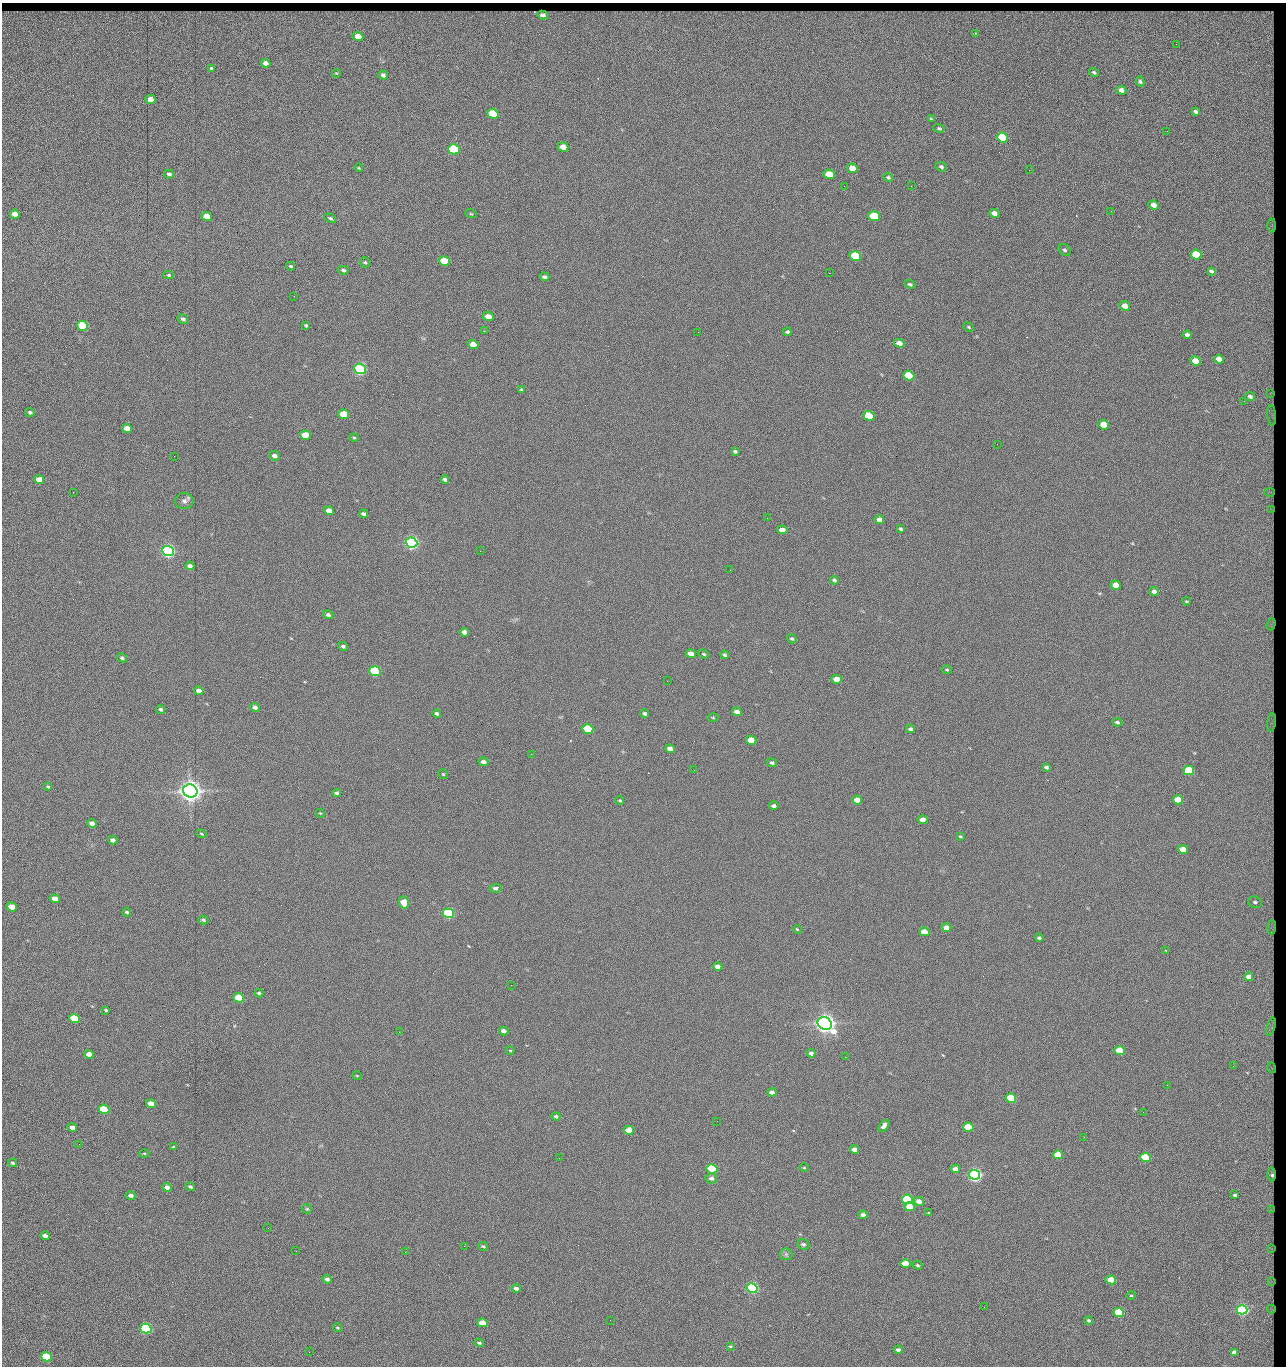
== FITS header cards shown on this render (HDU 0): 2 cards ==
NAXIS1  =                 1284 / length of data axis 1
NAXIS2  =                 1364 / length of data axis 2

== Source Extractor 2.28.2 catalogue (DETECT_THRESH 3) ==
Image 1284 x 1364 px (HDU 0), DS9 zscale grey, 1 PNG px = 1 image px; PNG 1288 x 1368 px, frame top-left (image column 1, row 1364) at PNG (2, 3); each listed source drawn as its Kron ellipse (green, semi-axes under 4 px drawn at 4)
Background 147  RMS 15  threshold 44.5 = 3 sigma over >= 5 px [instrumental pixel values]
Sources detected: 255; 1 with non-positive FLUX_AUTO (blend fragments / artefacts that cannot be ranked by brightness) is neither listed nor drawn; the other 254 listed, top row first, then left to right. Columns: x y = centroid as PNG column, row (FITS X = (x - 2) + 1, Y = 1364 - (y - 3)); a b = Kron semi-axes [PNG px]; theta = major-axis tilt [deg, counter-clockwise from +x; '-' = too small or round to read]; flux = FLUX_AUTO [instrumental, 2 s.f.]
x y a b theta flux
543 15 5 4 - 4.1e+03
975 33 3 3 - 9.6e+02
358 37 5 4 - 1.3e+04
1176 44 3 2 - 7.7e+02
266 63 5 4 - 4.9e+03
211 68 4 3 - 1.1e+03
1094 72 5 3 - 1.5e+03
336 73 4 2 - 6.6e+02
383 75 5 4 - 2.6e+03
1140 82 5 4 - 1.7e+03
1121 90 5 4 - 4.6e+03
150 99 5 4 - 1.4e+04
1196 112 4 3 - 1.7e+03
493 114 6 5 - 4.2e+04
931 119 3 3 - 1.0e+03
939 128 6 3 -3 1.5e+03
1167 131 2 2 - 7.4e+02
1002 138 6 5 - 6.1e+04
563 147 5 4 - 1.4e+04
454 149 6 5 - 1.6e+05
941 167 6 4 -20 2.1e+03
359 168 4 3 - 8.4e+02
852 168 5 4 - 1.2e+04
1029 170 2 2 - 1.2e+03
169 174 5 4 - 2.3e+03
829 174 5 4 - 2.8e+04
888 177 5 4 - 1.4e+03
844 186 3 2 - 1.5e+03
911 186 2 2 - 1.2e+04
1154 205 5 4 - 6.3e+03
1111 211 2 2 - 5.5e+02
994 213 5 4 - 5.7e+03
15 214 5 4 - 1.0e+04
471 214 6 3 -18 1.1e+03
874 216 6 5 - 5.1e+04
207 217 5 4 - 2.0e+04
330 218 6 4 -28 1.5e+03
1272 225 7 3 89 1.1e+03
1065 250 6 5 - 1.9e+03
1196 255 5 4 - 4.3e+04
855 256 6 5 - 1.0e+05
444 261 5 4 - 4.0e+04
365 262 5 5 - 1.3e+03
291 266 4 3 - 1.4e+03
343 270 5 4 - 1.8e+03
1211 271 4 3 - 1.4e+03
829 273 2 2 - 1.8e+04
169 275 5 4 - 1.4e+03
545 277 5 3 - 2.6e+03
910 284 6 4 -27 1.7e+03
294 296 2 2 - 5.6e+02
1125 306 5 4 - 7.7e+03
488 316 5 4 - 9.7e+03
183 319 6 4 -33 2.1e+03
306 325 3 2 - 1.2e+03
83 326 5 5 - 1.0e+05
969 327 5 3 - 1.2e+03
484 331 3 3 - 5.3e+02
698 332 2 2 - 2.1e+03
787 332 4 4 - 2.0e+03
1187 335 4 4 - 3.7e+03
899 343 5 4 - 7.9e+03
473 345 5 4 - 1.6e+04
1219 359 5 4 - 9.6e+03
1196 361 5 4 - 1.6e+04
360 369 6 5 - 3.0e+05
909 376 6 4 -20 5.8e+04
522 390 4 3 - 1.3e+03
1271 393 3 2 - 7.4e+02
1250 396 5 4 - 2.7e+03
1244 401 2 2 - 9.9e+02
30 412 5 4 - 1.9e+03
343 414 5 4 - 3.7e+04
1272 415 10 3 -86 1.6e+03
869 416 5 4 - 6.0e+04
1104 425 5 4 - 1.9e+04
127 428 5 4 - 8.5e+03
305 435 5 4 - 2.9e+04
354 438 4 4 - 1.1e+03
997 444 2 2 - 2.1e+03
735 451 4 3 - 1.5e+03
174 456 2 2 - 2.0e+03
274 456 5 4 - 3.8e+03
445 479 4 3 - 2.4e+03
39 480 5 4 - 1.2e+04
73 492 2 2 - 6.2e+02
1270 492 5 2 - 8.8e+02
184 501 9 8 - 3.9e+03
1271 509 4 2 - 7.8e+02
329 511 5 4 - 1.0e+04
364 514 5 3 - 2.4e+03
767 518 2 2 - 4.1e+02
879 520 5 4 - 5.8e+03
901 529 4 3 - 1.7e+03
782 530 5 4 - 8.8e+03
411 543 6 5 - 5.0e+05
168 551 6 5 - 5.4e+05
480 551 2 2 - 1.8e+03
190 566 4 4 - 3.9e+03
730 570 2 2 - 5.1e+02
834 580 4 4 - 2.1e+03
1116 585 5 4 - 1.3e+04
1154 591 5 4 - 3.8e+03
1186 601 4 3 - 8.9e+02
328 615 5 4 - 2.1e+03
1271 624 6 2 73 1.7e+03
464 632 5 4 - 4.2e+03
792 639 5 4 - 1.5e+03
343 646 5 4 - 2.2e+03
691 654 5 4 - 1.0e+04
704 654 5 3 - 1.2e+03
724 655 4 4 - 1.8e+03
122 658 5 4 - 1.7e+03
947 670 5 3 - 1.1e+03
375 671 5 5 - 1.6e+05
837 679 5 4 - 1.4e+04
667 681 2 2 - 1.5e+03
199 691 5 4 - 7.4e+03
255 707 5 4 - 4.3e+03
161 709 5 4 - 2.1e+03
737 712 5 4 - 6.2e+03
437 713 4 3 - 2.4e+03
645 713 4 3 - 2.4e+03
713 718 5 3 - 1.0e+03
1117 722 5 4 - 1.7e+03
1272 722 9 3 80 1.4e+03
588 729 5 4 - 6.4e+04
910 729 4 4 - 2.6e+03
751 740 5 4 - 2.7e+04
670 749 5 4 - 7.6e+03
531 754 2 2 - 2.2e+03
483 762 5 4 - 4.4e+03
772 763 5 4 - 1.7e+03
1046 767 4 3 - 2.0e+03
694 770 2 2 - 1.3e+03
1189 770 5 4 - 7.6e+04
443 774 5 5 - 1.1e+03
48 787 4 3 - 1.1e+03
190 791 7 6 - 1.5e+06
337 793 4 4 - 2.6e+03
620 800 4 4 - 1.2e+03
857 800 5 4 - 1.1e+04
1178 800 5 4 - 2.5e+04
774 806 5 3 - 3.1e+03
320 813 4 3 - 9.1e+02
923 820 5 4 - 8.1e+03
92 823 5 4 - 6.7e+03
201 834 5 4 - 1.1e+03
960 836 4 3 - 1.1e+03
113 840 5 4 - 4.0e+03
1183 849 5 4 - 1.5e+04
496 888 6 4 8 2.8e+03
55 899 5 4 - 1.2e+04
404 902 6 5 - 2.8e+04
1255 902 7 5 -23 2.5e+03
12 907 5 4 - 1.7e+04
127 912 4 3 - 1.7e+03
448 913 5 5 - 2.4e+05
203 920 5 3 - 1.5e+03
946 927 5 4 - 6.0e+03
1272 927 7 3 87 1.5e+03
797 930 4 3 - 1.6e+03
925 932 5 4 - 1.9e+04
1039 938 4 3 - 1.8e+03
1166 951 4 2 - 7.4e+02
718 967 5 4 - 6.1e+03
1249 977 4 4 - 7.5e+03
511 985 2 2 - 1.3e+03
259 993 4 3 - 1.9e+03
239 998 5 4 - 6.0e+04
106 1010 3 3 - 1.1e+03
74 1019 5 4 - 7.7e+04
825 1023 7 6 - 1.2e+06
1271 1027 9 3 74 2.1e+03
504 1031 5 4 - 4.3e+03
399 1032 2 2 - 3.5e+03
510 1050 4 3 - 8.7e+02
1120 1051 5 4 - 4.8e+04
811 1053 4 4 - 3.5e+03
89 1054 5 4 - 1.1e+04
845 1057 2 2 - 8.2e+02
1233 1066 2 2 - 9.7e+02
1272 1068 5 3 - 6.3e+02
357 1076 5 3 - 7.9e+02
1167 1085 2 2 - 1.8e+03
772 1092 4 4 - 3.5e+03
1011 1098 5 4 - 8.9e+04
151 1104 5 4 - 1.2e+04
104 1109 5 4 - 6.6e+04
1143 1112 2 2 - 5.8e+02
556 1116 4 3 - 1.8e+03
717 1121 2 2 - 5.7e+02
884 1126 7 4 52 4.8e+03
968 1127 5 4 - 7.3e+04
72 1128 5 4 - 5.6e+03
629 1130 5 4 - 2.1e+04
1084 1137 2 2 - 4.6e+02
79 1144 2 2 - 1.4e+03
174 1147 4 3 - 1.1e+03
854 1150 4 4 - 7.3e+03
144 1153 5 3 - 9.8e+02
1058 1155 5 4 - 3.2e+04
1146 1157 5 4 - 9.9e+04
559 1158 2 2 - 6.7e+02
13 1163 4 3 - 1.4e+03
804 1168 4 3 - 9.0e+02
712 1169 5 4 - 1.5e+05
955 1169 5 4 - 7.7e+03
1272 1174 7 4 -89 2.6e+03
974 1175 5 5 - 6.1e+05
711 1178 6 5 - 3.1e+03
167 1187 5 4 - 4.8e+03
190 1187 5 4 - 2.4e+03
1235 1195 3 3 - 1.4e+03
131 1196 5 4 - 3.4e+03
907 1199 5 4 - 1.5e+05
919 1201 5 4 - 6.4e+03
910 1207 5 4 - 1.7e+04
307 1209 5 5 - 1.3e+03
1271 1209 3 2 - 5.5e+02
929 1213 4 3 - 9.0e+02
863 1215 4 4 - 4.5e+03
268 1228 2 2 - 1.4e+03
45 1236 5 3 - 4.5e+03
803 1244 6 5 - 1.9e+03
464 1246 2 2 - 4.7e+03
483 1246 5 3 - 1.4e+03
1271 1248 4 2 - 8.5e+02
296 1251 2 2 - 1.1e+03
405 1252 2 2 - 3.7e+03
786 1254 6 6 - 2.2e+03
905 1264 5 4 - 1.9e+04
917 1265 5 3 - 1.4e+03
327 1279 5 3 - 2.8e+03
1111 1280 5 4 - 2.7e+04
1271 1282 3 2 - 5.0e+02
516 1288 4 3 - 3.0e+03
752 1288 5 4 - 3.1e+05
1131 1295 5 4 - 1.2e+03
984 1307 2 2 - 1.8e+03
1271 1309 4 2 - 1.1e+03
1242 1310 5 4 - 3.6e+05
1119 1312 5 4 - 7.9e+04
610 1320 2 2 - 4.7e+02
1089 1320 4 3 - 1.6e+03
482 1323 5 4 - 1.8e+04
146 1328 5 5 - 2.4e+05
337 1328 5 3 - 8.7e+02
479 1343 5 3 - 1.4e+03
730 1346 4 3 - 1.1e+03
898 1350 4 4 - 4.1e+03
309 1352 3 2 - 7.7e+02
1234 1352 4 3 - 4.5e+03
46 1357 5 4 - 9.3e+04
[1 non-positive-flux detection neither listed nor drawn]

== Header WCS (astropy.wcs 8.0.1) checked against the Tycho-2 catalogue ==
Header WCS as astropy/WCSLIB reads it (CRVAL/CRPIX/CD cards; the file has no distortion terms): RA---TAN/DEC--TAN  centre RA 15:41:43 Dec +51:58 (235.43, +51.97 deg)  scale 1.26 arcsec/px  FOV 26.9' x 28.5'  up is +92 deg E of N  parity flipped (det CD > 0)
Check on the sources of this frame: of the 60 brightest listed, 11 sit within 2.0 arcsec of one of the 12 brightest Tycho-2 stars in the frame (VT <= 12.29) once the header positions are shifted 0.50 arcsec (0.24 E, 0.44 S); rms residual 0.83 arcsec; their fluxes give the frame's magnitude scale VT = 25.23 - 2.5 log10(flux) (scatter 0.20 mag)
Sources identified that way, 11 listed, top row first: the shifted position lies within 2.0 arcsec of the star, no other Tycho-2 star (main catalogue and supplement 1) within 4.0 arcsec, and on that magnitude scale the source's flux lands within +1.5 / -3 mag of the star's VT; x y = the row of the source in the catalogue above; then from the Tycho-2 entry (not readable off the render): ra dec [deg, ICRS J2000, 3 dp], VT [Tycho-2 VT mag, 2 dp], TYC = Tycho-2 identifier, HIP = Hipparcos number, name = IAU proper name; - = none
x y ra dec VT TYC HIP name
360 369 235.614 +52.064 11.61 3489-1132-1 - -
411 543 235.514 +52.049 11.19 3489-1407-1 - -
168 551 235.515 +52.133 11.12 3489-1380-1 - -
190 791 235.378 +52.130 9.31 3489-1322-1 76850 -
448 913 235.303 +52.042 11.52 3489-958-1 - -
825 1023 235.232 +51.912 9.59 3489-824-1 - -
974 1175 235.143 +51.862 10.97 3489-1016-1 - -
907 1199 235.131 +51.886 12.29 3489-908-1 - -
752 1288 235.084 +51.941 11.45 3489-1346-1 - -
1242 1310 235.062 +51.771 11.53 3489-1453-1 - -
146 1328 235.075 +52.152 11.74 3489-912-1 - -